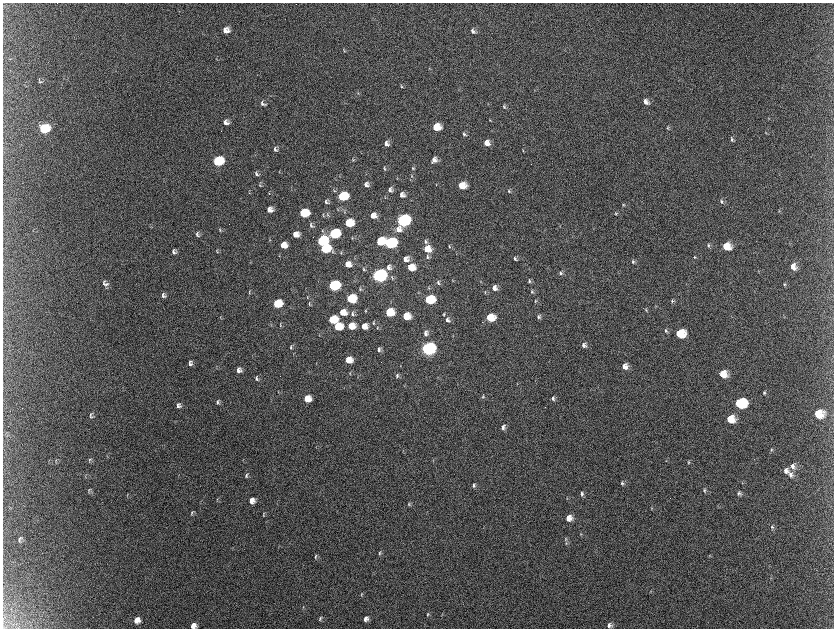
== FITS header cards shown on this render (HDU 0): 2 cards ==
NAXIS1  =                 1663 / length of data axis 1
NAXIS2  =                 1252 / length of data axis 2

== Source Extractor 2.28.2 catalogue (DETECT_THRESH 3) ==
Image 1663 x 1252 px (HDU 0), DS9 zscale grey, zoomed out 1/2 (1 PNG px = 2 x 2 image px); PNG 836 x 630 px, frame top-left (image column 2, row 1251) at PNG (3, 3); no overlay
Background 2220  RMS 34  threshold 103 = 3 sigma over >= 5 px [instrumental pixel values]
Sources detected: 221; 9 cannot appear on this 1/2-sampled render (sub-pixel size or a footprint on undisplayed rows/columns) and are not listed; the other 212 listed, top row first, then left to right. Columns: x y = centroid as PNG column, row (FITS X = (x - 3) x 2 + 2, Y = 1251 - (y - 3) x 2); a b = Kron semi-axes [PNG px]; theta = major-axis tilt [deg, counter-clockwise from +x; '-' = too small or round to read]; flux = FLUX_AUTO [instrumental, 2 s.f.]
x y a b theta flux
226 30 6 6 - 5.4e+04
473 31 7 4 -54 2.2e+04
344 51 3 3 - 4.8e+03
429 68 3 2 - 3.2e+03
41 82 7 3 4 8.5e+03
401 86 5 3 - 7.8e+03
534 90 3 2 - 3.1e+03
358 93 5 3 - 6.3e+03
646 102 7 6 - 4.2e+04
263 103 7 5 -55 1.9e+04
504 106 6 4 -78 1.3e+04
769 119 4 3 - 4.8e+03
490 120 4 3 - 5.3e+03
226 122 6 6 - 3.4e+04
436 127 6 6 - 1.7e+05
668 128 5 4 - 1.1e+04
44 129 7 6 - 4.8e+05
766 133 4 2 - 5.1e+03
464 134 6 4 -65 1.4e+04
732 139 6 4 -72 1.5e+04
487 143 6 6 - 5.2e+04
386 144 6 5 - 2.8e+04
275 149 7 5 -58 1.9e+04
523 151 5 3 - 6.8e+03
353 160 6 4 -79 8.6e+03
434 160 6 6 - 3.7e+04
218 161 7 6 - 6.4e+05
432 162 4 3 - 5.1e+03
384 168 6 3 -78 7.9e+03
413 168 6 3 -68 9.2e+03
256 174 7 4 -61 1.6e+04
411 176 4 3 - 7.4e+03
397 178 3 2 - 3.8e+03
410 180 3 2 - 3.3e+03
366 184 5 5 - 2.9e+04
436 184 3 2 - 3.9e+03
260 185 6 3 -79 7.5e+03
462 185 6 6 - 1.3e+05
390 190 7 5 -88 2.3e+04
334 191 3 3 - 6.4e+03
509 191 5 4 - 1.0e+04
249 193 3 3 - 4.4e+03
269 193 4 3 - 4.5e+03
402 195 6 5 - 3.5e+04
342 196 7 6 - 4.7e+05
385 198 3 3 - 4.5e+03
721 201 6 5 - 1.7e+04
326 202 7 4 -53 1.6e+04
623 205 4 4 - 8.6e+03
270 209 6 5 - 5.2e+04
337 209 5 2 - 4.5e+03
344 211 8 2 -84 8.4e+03
779 211 4 3 - 6.1e+03
304 213 7 6 - 3.4e+05
616 213 5 4 - 9.0e+03
323 215 5 3 - 6.4e+03
328 215 5 4 - 1.2e+04
373 215 5 5 - 6.1e+04
403 220 7 6 - 1.9e+06
349 223 6 6 - 2.7e+05
311 225 7 5 -59 1.8e+04
398 229 8 8 - 6.0e+04
220 230 7 3 -79 8.3e+03
322 231 5 3 - 8.1e+03
295 234 6 6 - 7.1e+04
334 234 7 6 - 7.3e+05
197 235 7 5 -55 1.8e+04
352 238 4 2 - 4.6e+03
269 239 4 2 - 4.4e+03
322 241 7 6 - 6.8e+05
380 241 6 5 - 2.6e+05
426 242 6 4 -67 1.4e+04
390 243 7 6 - 1.2e+06
283 245 6 5 - 9.4e+04
709 245 6 4 -75 1.5e+04
726 246 7 6 - 1.6e+05
449 247 5 3 - 7.6e+03
325 249 7 6 - 4.6e+05
427 249 7 6 - 1.1e+05
174 251 6 5 - 2.1e+04
217 251 6 4 -78 9.3e+03
332 251 7 2 88 7.1e+03
341 253 5 2 - 5.6e+03
427 257 6 4 -86 1.6e+04
694 257 4 4 - 7.6e+03
515 258 6 4 -68 1.4e+04
406 259 6 6 - 4.1e+04
633 261 6 4 85 1.4e+04
348 264 5 5 - 6.6e+04
389 267 7 6 - 3.0e+04
411 267 6 5 - 1.5e+05
793 267 7 6 - 5.8e+04
363 269 5 2 - 6.5e+03
561 273 5 4 - 1.5e+04
379 275 7 6 - 3.2e+06
392 278 6 3 -82 8.1e+03
452 280 4 2 - 4.6e+03
529 281 5 3 - 1.2e+04
105 283 8 6 -43 2.6e+04
438 283 6 4 -75 1.5e+04
784 284 4 4 - 9.2e+03
334 285 7 6 - 7.8e+05
429 288 4 3 - 6.3e+03
495 288 6 5 - 3.7e+04
360 289 6 3 -81 7.4e+03
532 291 6 3 -83 8.9e+03
249 292 7 3 -83 8.7e+03
485 292 5 3 - 7.1e+03
163 295 7 5 -56 2.2e+04
307 297 5 2 - 4.5e+03
351 299 7 6 - 3.1e+05
429 299 7 6 - 4.1e+05
535 301 4 3 - 6.4e+03
672 301 5 4 - 1.2e+04
277 303 6 6 - 3.1e+05
309 304 6 3 -79 1.0e+04
656 307 4 3 - 5.4e+03
646 310 5 4 - 8.2e+03
366 311 5 2 - 6.0e+03
343 312 6 6 - 9.8e+04
389 312 6 6 - 2.5e+05
352 314 7 4 -84 1.9e+04
444 314 5 3 - 7.2e+03
406 316 6 6 - 1.2e+05
220 317 6 2 -82 4.3e+03
490 317 7 5 -1 2.0e+05
538 317 6 4 -90 1.7e+04
333 319 6 5 - 2.9e+05
447 320 7 5 -80 2.6e+04
374 323 6 3 89 8.0e+03
271 325 4 2 - 4.1e+03
280 325 6 2 -89 7.6e+03
338 326 6 6 - 2.6e+05
351 326 6 6 - 1.2e+05
364 326 6 6 - 7.6e+04
377 328 6 3 -85 7.5e+03
666 331 6 4 -84 1.5e+04
426 333 6 5 - 2.6e+04
680 333 7 6 - 2.9e+05
584 345 6 5 - 2.2e+04
291 347 6 3 -88 9.9e+03
428 348 7 6 - 2.7e+06
379 349 6 4 -72 2.1e+04
348 360 6 5 - 1.1e+05
190 363 6 5 - 2.3e+04
625 366 6 6 - 5.0e+04
239 370 6 5 - 3.1e+04
350 373 7 3 -82 6.7e+03
723 374 7 6 - 1.2e+05
397 376 6 3 84 1.2e+04
256 378 7 4 88 1.4e+04
517 384 4 2 - 3.4e+03
278 390 3 2 - 2.4e+03
764 393 5 4 - 1.1e+04
483 396 5 4 - 9.5e+03
307 398 6 6 - 1.3e+05
553 398 6 4 88 1.7e+04
218 402 6 5 - 1.7e+04
740 403 8 6 1 6.9e+05
177 404 6 2 32 1.0e+04
177 406 9 4 11 1.7e+04
90 414 6 3 35 8.8e+03
818 414 8 7 - 1.7e+05
90 417 9 3 7 1.1e+04
730 419 7 6 - 1.5e+05
503 427 6 4 78 2.2e+04
771 450 5 4 - 1.1e+04
89 459 6 3 56 9.6e+03
56 460 7 3 42 8.7e+03
243 460 5 2 - 3.7e+03
433 460 4 2 - 4.7e+03
689 462 5 4 - 8.2e+03
793 466 8 6 -89 3.7e+04
786 471 6 6 - 3.8e+04
86 475 6 2 66 5.7e+03
246 475 7 4 76 1.4e+04
791 475 8 6 75 3.2e+04
622 483 6 4 88 1.5e+04
474 485 7 4 79 1.6e+04
89 489 7 2 30 6.5e+03
704 490 5 4 - 1.2e+04
89 492 4 3 - 5.4e+03
739 493 5 5 - 1.8e+04
582 494 6 4 79 1.7e+04
127 495 4 2 - 4.3e+03
567 498 5 4 - 7.1e+03
217 499 3 2 - 4.4e+03
252 500 6 6 - 5.2e+04
409 504 5 3 - 8.1e+03
652 508 5 3 - 6.0e+03
192 512 6 3 44 9.7e+03
263 513 6 3 65 7.2e+03
569 518 6 6 - 7.0e+04
772 527 6 4 76 1.1e+04
581 534 4 3 - 5.3e+03
20 538 7 3 21 9.8e+03
565 539 5 3 - 8.4e+03
19 541 6 4 -50 9.2e+03
566 543 6 3 89 1.2e+04
379 553 6 3 74 8.7e+03
315 556 7 3 73 1.1e+04
771 578 4 2 - 4.0e+03
651 591 4 2 - 3.9e+03
361 594 6 3 78 7.0e+03
303 607 5 3 - 5.6e+03
428 614 6 3 68 9.4e+03
442 614 4 2 - 4.5e+03
320 619 6 3 70 1.0e+04
366 619 6 5 - 3.3e+04
137 620 7 6 - 5.6e+04
193 625 5 5 - 4.6e+04
609 625 6 6 - 2.8e+04
At the frame edge (FLAGS 8, measured only in part): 1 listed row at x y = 193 625
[9 sub-pixel or undisplayed-footprint detections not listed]